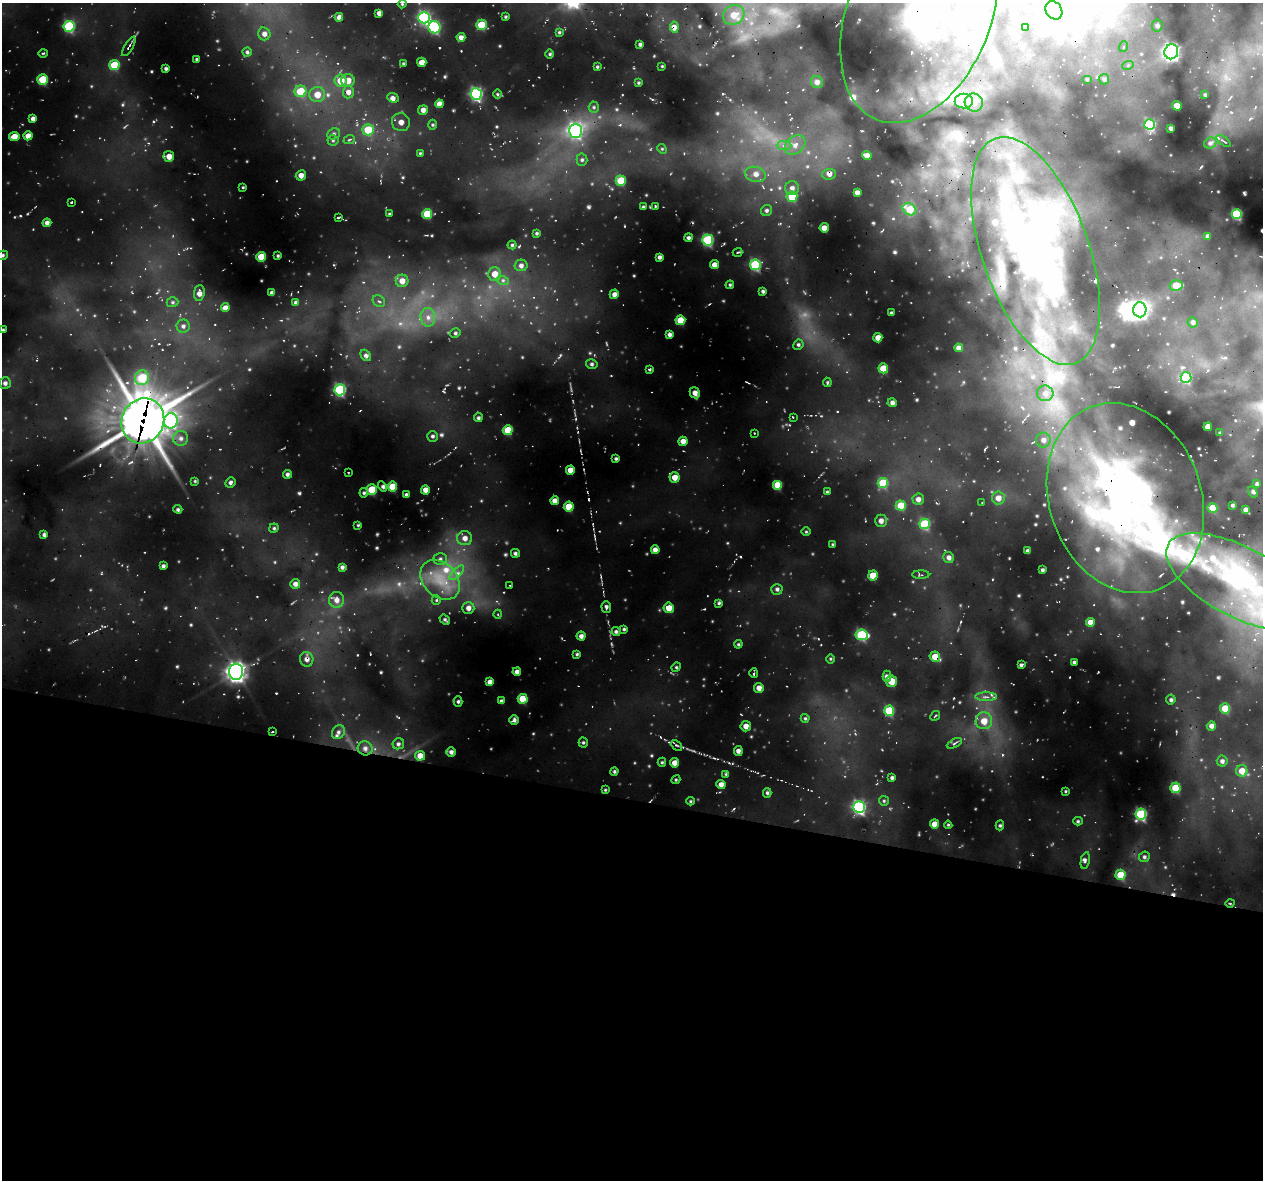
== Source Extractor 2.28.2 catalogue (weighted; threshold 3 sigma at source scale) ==
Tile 14 of 4 x 4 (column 2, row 4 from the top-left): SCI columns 1285-2545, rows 323-1500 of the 5081 x 5296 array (HDU 1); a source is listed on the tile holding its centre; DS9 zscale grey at full resolution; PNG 1265 x 1182 px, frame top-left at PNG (2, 3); each listed source drawn as its Kron ellipse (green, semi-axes under 4 px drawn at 4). Shown black and unused: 32% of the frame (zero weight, under 3 of 4 exposures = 4% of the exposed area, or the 3 px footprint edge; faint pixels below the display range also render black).
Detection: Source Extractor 2.28.2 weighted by HDU 2 'WHT'; one run over the whole footprint, this tile lists its part. Background 0.758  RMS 0.12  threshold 0.525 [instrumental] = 3 sigma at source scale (4.5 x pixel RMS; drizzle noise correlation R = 1.50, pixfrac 1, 0.0396/0.0396 arcsec/px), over >= 5 px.
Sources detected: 299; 3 inside a brighter object's white glare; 1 cosmic-ray / hot-pixel residue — neither listed nor drawn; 11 inside a brighter listed object's ellipse — not listed separately; the other 284 listed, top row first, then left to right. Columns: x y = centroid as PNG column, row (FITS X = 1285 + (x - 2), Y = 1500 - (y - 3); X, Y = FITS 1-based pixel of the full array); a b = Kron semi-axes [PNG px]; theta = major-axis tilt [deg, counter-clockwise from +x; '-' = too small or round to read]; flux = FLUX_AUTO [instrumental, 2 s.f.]
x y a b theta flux
402 4 4 3 - 11
1054 10 9 8 - 81
379 13 4 4 - 37
919 14 114 71 68 3700
734 15 11 9 27 140
339 17 4 4 - 67
505 17 4 3 - 13
424 18 6 6 - 1100
481 25 5 5 - 260
1157 25 6 5 - 24
69 26 5 5 - 740
434 27 6 6 - 900
674 27 5 4 - 42
1025 27 3 3 - 10
559 32 4 3 - 13
264 34 6 6 - 35
461 37 4 4 - 49
640 44 3 3 - 20
129 46 11 3 59 21
1123 47 5 3 - 13
247 52 4 4 - 21
1171 52 7 7 - 2600
43 53 4 3 - 11
550 54 5 3 - 12
197 59 3 2 - 13
422 62 4 4 - 76
403 63 3 3 - 9.1
114 65 5 5 - 320
1128 65 6 3 18 16
662 66 2 2 - 7.2
597 67 3 2 - 11
166 68 3 3 - 22
43 79 5 5 - 310
1087 79 5 3 - 11
1104 79 5 5 - 25
348 80 7 6 - 110
341 81 6 6 - 160
817 82 6 6 - 50
638 83 3 2 - 12
300 91 6 6 - 280
348 92 6 5 - 57
476 94 6 6 - 1300
497 94 4 3 - 11
317 95 8 7 - 110
1205 95 3 2 - 10
393 98 6 4 -24 44
964 101 9 7 1 76
974 102 9 9 - 100
439 104 4 4 - 78
1177 106 5 4 - 100
594 107 5 5 - 18
423 110 5 4 - 49
33 119 4 4 - 46
401 122 9 8 - 60
433 125 5 3 - 13
1150 125 5 5 - 690
1171 128 3 3 - 25
368 130 5 5 - 290
575 131 7 6 - 1800
334 134 6 5 - 26
14 136 5 4 - 86
28 136 4 4 - 89
333 140 5 5 - 20
349 140 6 3 20 16
1223 141 8 2 -39 13
1210 143 6 5 - 23
795 145 11 8 40 85
784 146 7 4 0 33
662 149 5 4 - 14
420 153 4 4 - 11
169 156 5 5 - 77
867 156 5 4 - 72
582 160 6 5 - 23
755 174 11 7 -14 83
829 174 7 5 3 50
301 175 5 5 - 66
621 181 5 5 - 280
243 187 4 3 - 10
792 188 7 7 - 50
857 192 4 4 - 45
792 197 5 5 - 250
71 202 3 2 - 9.3
655 206 2 2 - 8.4
643 207 3 3 - 13
909 209 7 5 -33 190
767 210 6 5 - 25
389 214 3 3 - 10
427 214 5 5 - 280
1237 214 5 5 - 610
339 217 4 3 - 15
47 223 4 4 - 42
824 228 4 4 - 97
537 233 4 3 - 15
1208 236 4 3 - 29
688 238 4 4 - 27
708 240 5 5 - 760
512 245 4 4 - 15
1035 251 119 53 -70 6400
738 252 5 2 - 11
3 255 5 4 - 18
278 256 3 2 - 12
261 257 5 5 - 200
659 257 4 3 - 25
521 265 6 5 - 39
714 265 4 4 - 75
755 265 5 5 - 660
495 274 6 6 - 110
402 281 6 6 - 99
503 281 6 4 -20 24
730 285 4 3 - 13
1176 285 6 5 - 110
763 291 4 3 - 20
199 293 8 5 85 60
272 293 4 3 - 30
614 294 5 4 - 45
379 301 7 5 -40 25
173 302 6 5 - 19
296 302 4 4 - 22
225 308 4 4 - 60
1140 310 7 6 - 2500
891 313 3 3 - 16
428 317 9 7 -85 70
680 320 5 5 - 210
1193 322 5 5 - 27
183 326 6 6 - 36
3 330 3 3 - 13
455 333 5 4 - 21
669 335 4 4 - 34
878 338 4 4 - 82
798 345 5 5 - 21
959 348 4 4 - 45
366 355 6 4 -51 28
592 364 6 4 -14 26
883 368 5 5 - 220
650 370 4 3 - 15
1186 377 5 5 - 610
142 378 7 7 - 360
827 382 5 3 - 12
5 383 6 6 - 34
340 390 5 5 - 840
695 393 5 5 - 52
1045 393 8 8 - 62
892 403 4 4 - 36
793 417 2 2 - 8.4
478 418 4 4 - 20
143 421 23 21 61 19000
171 421 7 7 - 1400
1208 427 4 4 - 97
508 430 5 5 - 270
754 433 4 2 - 6.6
1220 433 3 3 - 11
432 436 5 5 - 23
181 438 7 7 - 44
1043 440 7 7 - 59
683 441 4 4 - 76
616 459 3 3 - 18
570 470 4 4 - 100
348 472 3 2 - 7.6
287 474 4 4 - 26
675 477 5 5 - 100
195 481 4 3 - 11
230 482 5 4 - 26
883 483 5 5 - 350
1257 484 3 3 - 15
778 485 5 5 - 260
382 486 5 4 - 21
392 487 5 5 - 250
372 490 5 5 - 300
425 490 4 4 - 70
827 492 4 4 - 13
1253 492 6 3 -59 18
364 493 5 4 - 18
406 495 4 3 - 27
998 498 6 6 - 82
1125 498 97 76 -70 5200
918 499 5 5 - 43
555 501 4 4 - 91
982 503 2 2 - 7.8
1232 505 3 3 - 16
901 506 5 5 - 210
569 507 5 5 - 190
1213 508 5 5 - 190
178 509 4 3 - 18
1246 510 4 3 - 47
881 521 6 6 - 39
925 524 5 5 - 490
358 525 3 2 - 11
274 528 4 4 - 16
806 532 5 3 - 11
44 535 4 3 - 20
465 538 7 7 - 66
833 544 4 3 - 11
655 550 4 4 - 77
1028 551 4 3 - 30
515 553 4 4 - 23
949 557 6 5 - 43
440 559 7 6 - 31
163 566 3 3 - 25
342 567 4 3 - 27
1042 570 4 3 - 25
457 573 9 3 45 39
873 575 5 5 - 180
921 575 8 3 -1 16
440 580 22 17 -47 360
1240 582 81 35 -28 1700
295 584 5 5 - 48
510 586 3 2 - 8.4
777 589 5 5 - 27
336 600 8 7 - 69
436 600 5 4 - 16
719 603 4 4 - 15
606 607 6 4 -87 28
468 608 6 5 - 63
669 608 5 5 - 120
498 614 4 3 - 10
445 620 6 4 -37 20
1090 622 4 4 - 91
624 629 4 4 - 16
616 632 4 4 - 27
862 635 6 5 - 590
581 636 4 4 - 43
738 644 4 3 - 13
577 654 4 4 - 16
935 657 5 5 - 140
307 659 7 6 - 49
830 659 4 3 - 10
1074 662 3 3 - 17
1021 665 4 3 - 20
676 667 5 4 - 13
236 672 8 7 - 3800
517 672 4 4 - 50
754 673 5 2 - 17
887 676 6 4 -89 27
892 681 6 5 - 140
490 682 4 4 - 82
759 688 5 5 - 58
986 697 11 4 -1 38
523 699 5 5 - 240
1171 700 5 4 - 21
458 701 5 4 - 18
501 701 4 4 - 29
1225 708 5 5 - 190
889 711 5 5 - 410
935 716 5 2 - 8.8
805 718 4 4 - 13
514 720 5 4 - 27
984 721 8 8 - 130
746 726 5 5 - 63
1211 726 5 4 - 38
273 732 2 2 - 8.3
338 732 7 6 - 33
583 743 5 4 - 17
954 743 8 4 27 21
398 744 6 5 - 29
677 745 6 4 -44 14
365 748 7 7 - 48
738 751 5 4 - 36
451 752 5 5 - 37
420 756 5 5 - 120
1222 761 5 5 - 36
662 762 4 4 - 14
675 763 4 4 - 110
614 771 4 3 - 16
1242 771 6 5 - 120
726 774 4 4 - 20
892 778 4 3 - 25
676 780 5 4 - 14
721 784 4 4 - 75
1175 788 5 5 - 260
605 790 4 3 - 12
1065 791 4 3 - 10
767 793 5 4 - 18
690 801 4 4 - 13
884 801 5 4 - 14
859 807 6 5 - 1400
1141 814 5 5 - 790
1078 821 5 4 - 16
934 824 4 4 - 98
948 825 4 3 - 12
1000 825 5 4 - 16
1144 857 5 5 - 24
1085 860 8 4 78 28
1120 875 5 5 - 250
1230 903 5 3 - 11
Overlapping masked pixels (flux is a lower limit): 11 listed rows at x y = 919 14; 674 27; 829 174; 1035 251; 143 421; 1125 498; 1240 582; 935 657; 307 659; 365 748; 1230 903
Isophote crosses this tile's border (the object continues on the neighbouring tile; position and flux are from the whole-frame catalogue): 3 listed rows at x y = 919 14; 3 255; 1240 582
Unlisted compact peaks at least as high as the median listed source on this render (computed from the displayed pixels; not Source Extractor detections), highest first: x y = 299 493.